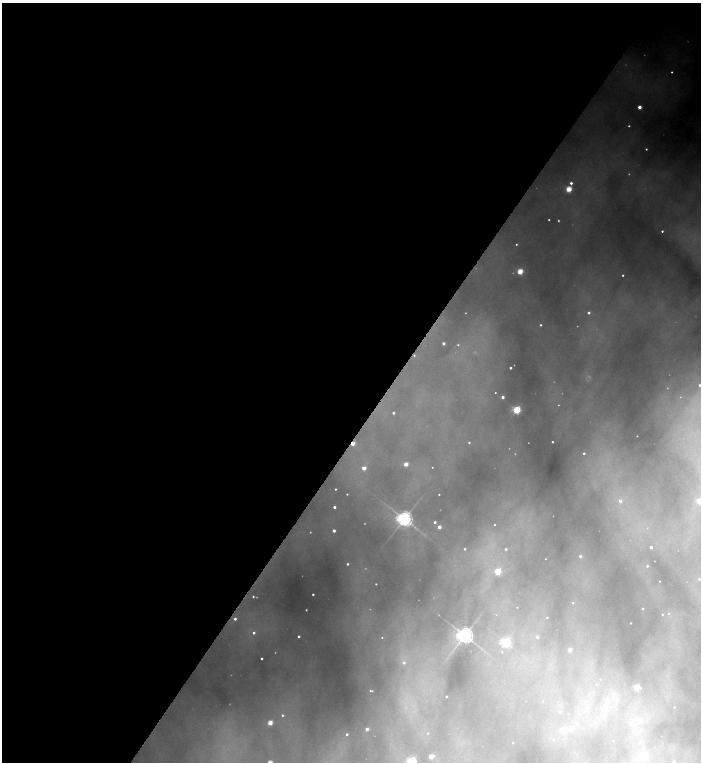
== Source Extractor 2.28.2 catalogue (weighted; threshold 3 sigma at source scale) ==
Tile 5 of 4 x 4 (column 1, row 2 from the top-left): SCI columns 304-1700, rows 3040-4558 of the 6054 x 6077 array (HDU 1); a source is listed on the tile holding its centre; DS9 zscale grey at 2 x 2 block average (1 PNG px = mean of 2 x 2 image px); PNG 703 x 764 px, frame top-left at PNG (2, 3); no overlay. Shown black and unused: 56% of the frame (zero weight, under 4 of 8 exposures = <1% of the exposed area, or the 3 px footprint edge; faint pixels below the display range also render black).
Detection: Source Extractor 2.28.2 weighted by HDU 2 'WHT'; one run over the whole footprint, this tile lists its part. Background 0.434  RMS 0.013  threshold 0.052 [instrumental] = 3 sigma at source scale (4.09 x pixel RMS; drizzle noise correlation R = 1.36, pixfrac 0.8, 0.05/0.05 arcsec/px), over >= 5 px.
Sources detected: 127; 29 too faint to see at this stretch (2 x 2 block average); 1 cosmic-ray / hot-pixel residue — not listed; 1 coinciding with a brighter row at this scale — not listed separately; the other 96 listed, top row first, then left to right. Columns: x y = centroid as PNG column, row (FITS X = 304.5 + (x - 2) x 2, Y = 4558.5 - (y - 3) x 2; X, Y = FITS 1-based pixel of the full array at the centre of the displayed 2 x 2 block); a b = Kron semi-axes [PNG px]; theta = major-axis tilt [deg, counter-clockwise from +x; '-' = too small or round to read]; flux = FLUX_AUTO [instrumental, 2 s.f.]
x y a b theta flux
672 72 3 2 - 3.9
639 107 2 2 - 46
629 126 2 2 - 3.3
646 149 2 2 - 4.3
571 183 3 2 - 11
568 189 3 3 - 170
662 231 2 2 - 5.8
520 271 3 3 - 150
623 275 2 2 - 3.5
588 313 2 2 - 9.9
540 325 2 2 - 5.1
443 343 2 2 - 14
458 345 3 3 - 3.6
510 368 2 2 - 8.6
699 385 4 3 - 8.8
495 393 2 2 - 1.9
503 397 2 2 - 16
516 410 3 3 - 350
393 413 2 2 - 7.8
637 436 2 2 - 1.3
552 442 2 2 - 4.3
353 443 3 2 - 54
469 443 3 2 - 3.4
584 453 3 3 - 6.3
406 464 3 2 - 57
432 467 2 2 - 1.8
364 468 3 2 - 37
335 489 2 2 - 3.4
347 494 2 2 - 2.6
439 495 2 2 - 2.2
620 501 4 4 - 20
699 501 4 3 - 110
334 507 2 2 - 12
404 519 5 4 - 1800
435 522 2 2 - 8.3
494 525 2 2 - 2.7
439 527 2 2 - 31
647 528 3 3 - 2.6
334 531 2 2 - 20
651 547 2 2 - 11
465 549 3 3 - 5.2
506 549 2 2 - 7.4
580 556 3 3 - 9.6
545 559 2 2 - 1.7
654 561 2 2 - 0.89
347 564 2 2 - 5.9
647 566 2 2 - 4.4
497 571 3 3 - 180
699 579 3 2 - 5.1
660 581 2 2 - 1.4
376 584 2 2 - 2.5
313 594 2 2 - 5.2
253 597 2 2 - 4
573 603 3 3 - 4.2
517 607 2 2 - 1.5
642 609 2 2 - 4.6
306 610 2 2 - 2.7
668 613 3 3 - 2.7
662 614 3 2 - 1.8
496 615 3 3 - 2.2
547 617 2 2 - 3.5
235 619 3 2 - 10
630 623 2 2 - 2.1
254 633 4 3 - 8.1
464 635 5 4 - 2000
299 636 2 2 - 6.9
382 637 2 2 - 1.8
537 637 2 2 - 14
505 642 4 3 - 520
569 650 2 2 - 40
502 651 6 3 -85 4
261 659 2 2 - 6.2
404 663 3 3 - 8.9
600 679 2 2 - 1.2
596 684 2 2 - 2.7
636 687 3 3 - 110
640 688 3 3 - 5.9
370 691 3 3 - 3.8
446 697 2 2 - 6.4
542 701 3 3 - 2.9
674 707 3 2 - 2.6
560 712 3 3 - 8.1
568 714 2 2 - 1.6
282 715 3 3 - 5
270 723 3 2 - 83
367 729 2 2 - 22
571 729 3 2 - 46
563 730 3 3 - 57
427 733 3 3 - 2.9
347 734 2 2 - 6.8
553 740 4 3 - 3.7
613 741 2 2 - 3.4
513 743 2 2 - 3.8
431 756 3 2 - 64
411 761 3 3 - 530
674 762 2 2 - 5.4
Overlapping masked pixels (flux is a lower limit): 1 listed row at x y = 353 443
Isophote crosses this tile's border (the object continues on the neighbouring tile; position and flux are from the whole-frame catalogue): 5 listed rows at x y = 699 385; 699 501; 699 579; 411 761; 674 762